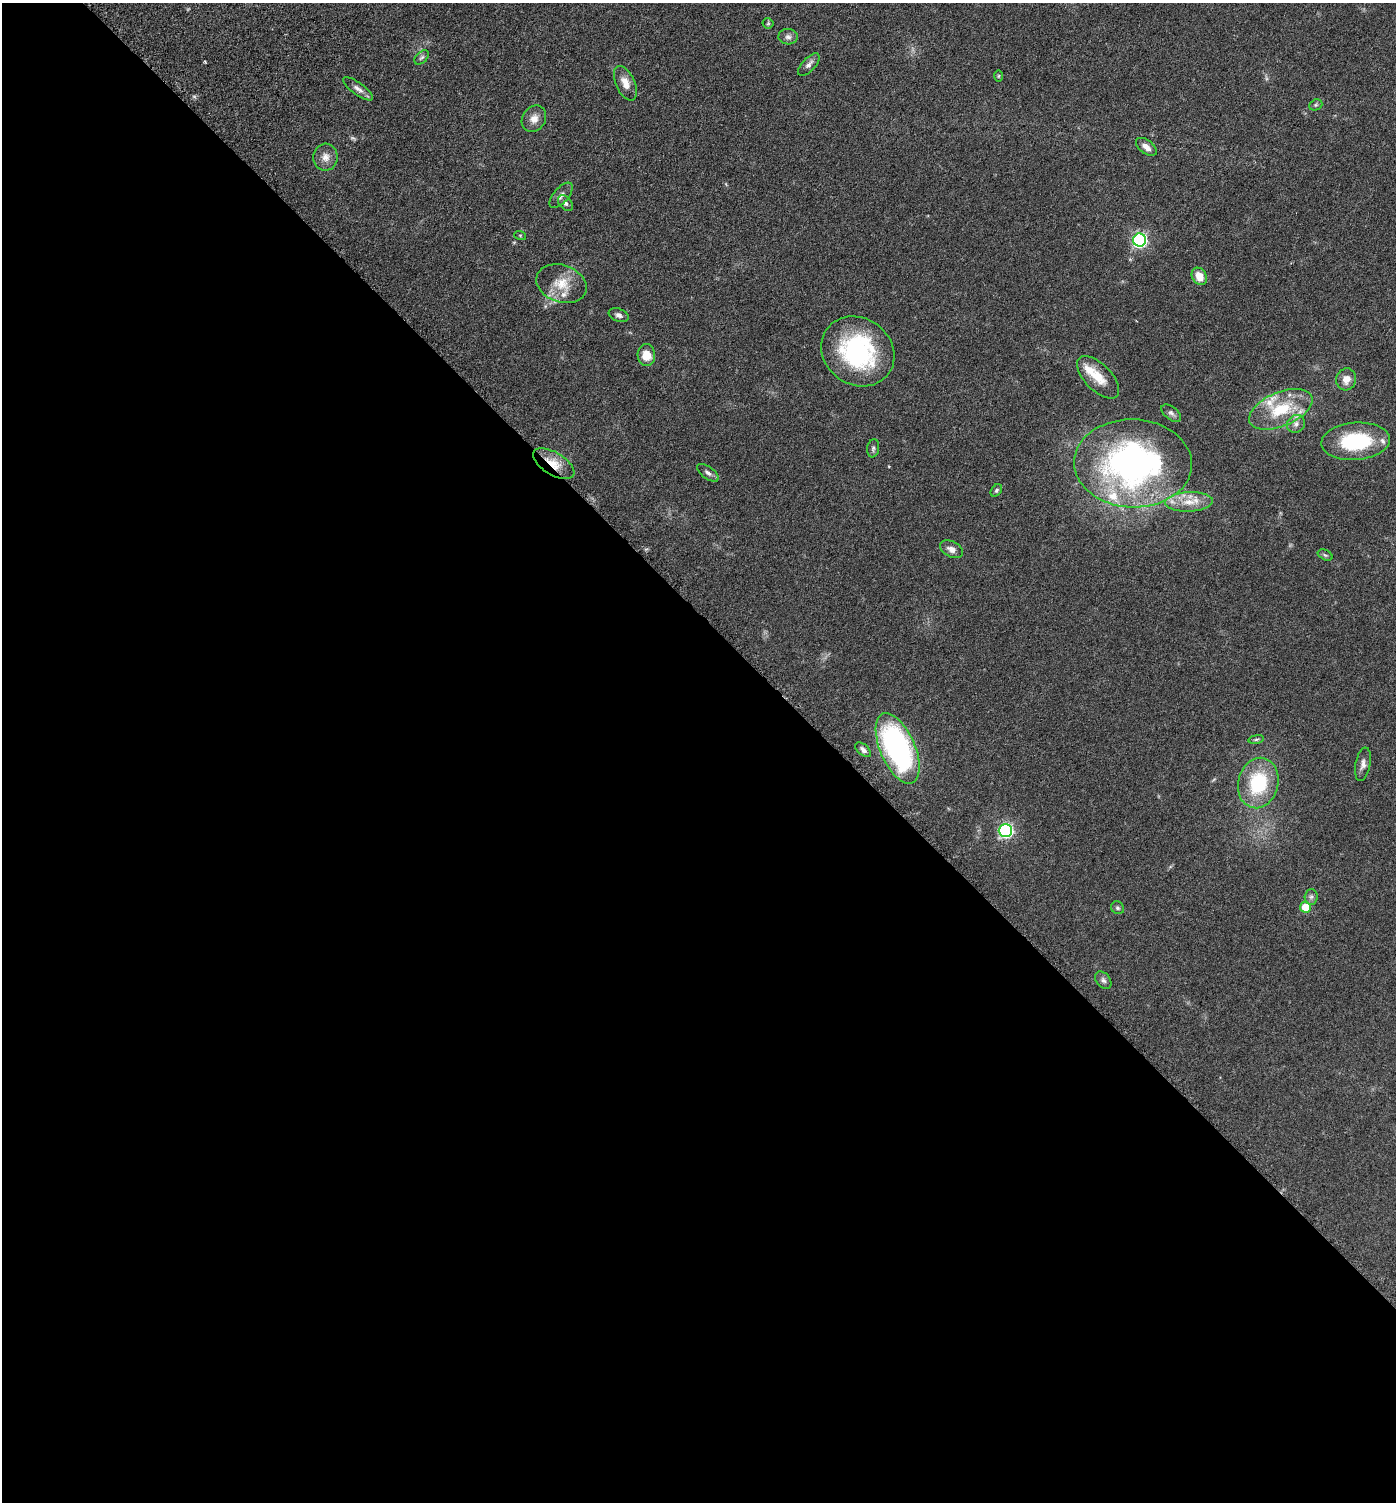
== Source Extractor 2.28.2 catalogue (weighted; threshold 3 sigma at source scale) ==
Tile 14 of 4 x 4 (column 2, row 4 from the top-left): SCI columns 1646-3039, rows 97-1596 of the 6205 x 6192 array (HDU 1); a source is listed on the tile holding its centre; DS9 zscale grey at full resolution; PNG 1398 x 1504 px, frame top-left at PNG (2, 3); each listed source drawn as its Kron ellipse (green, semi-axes under 4 px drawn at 4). Shown black and unused: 59% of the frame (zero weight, under 3 of 6 exposures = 6% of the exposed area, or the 3 px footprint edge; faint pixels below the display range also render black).
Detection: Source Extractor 2.28.2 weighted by HDU 2 'WHT'; one run over the whole footprint, this tile lists its part. Background 0.0912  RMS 0.0046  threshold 0.0187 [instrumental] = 3 sigma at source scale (4.09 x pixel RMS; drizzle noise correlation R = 1.36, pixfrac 0.8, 0.05/0.05 arcsec/px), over >= 5 px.
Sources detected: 51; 2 too faint to see at this stretch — neither listed nor drawn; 5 inside a brighter listed object's ellipse — not listed separately; the other 44 listed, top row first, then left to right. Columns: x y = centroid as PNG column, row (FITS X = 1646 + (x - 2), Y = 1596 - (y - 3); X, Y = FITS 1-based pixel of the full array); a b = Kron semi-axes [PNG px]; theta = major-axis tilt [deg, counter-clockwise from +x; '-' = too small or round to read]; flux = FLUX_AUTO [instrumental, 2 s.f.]
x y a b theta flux
768 23 5 5 - 0.54
788 37 9 7 -3 1.6
422 57 8 5 44 0.89
809 65 14 6 47 1.8
998 76 6 4 89 0.51
625 83 18 9 -65 4.3
358 89 18 6 -36 2.1
1316 105 7 5 21 0.72
534 119 14 11 55 3.4
1146 147 12 6 -37 2.7
325 157 13 12 - 3.4
561 195 15 7 49 2.2
565 203 9 6 -49 1.2
520 235 6 4 -19 0.38
1140 240 6 6 - 85
1199 276 9 7 -59 5.1
561 284 26 18 -19 9.3
619 315 10 6 -22 1.5
858 351 38 33 -36 50
646 355 11 9 -89 6
1098 377 27 13 -45 8.4
1346 379 11 10 - 4
1281 409 34 17 23 19
1171 413 11 6 -38 1.4
1296 424 9 8 - 2.1
1356 441 34 18 4 30
873 448 9 6 81 0.96
1133 463 59 44 -2 140
554 464 23 11 -32 7.2
708 473 12 6 -36 1.5
996 490 7 5 51 0.75
1189 502 24 9 2 6.8
951 549 12 8 -27 2.5
1325 555 8 5 -25 0.71
1256 739 8 4 9 0.69
898 748 38 17 -67 94
863 750 9 5 -41 1.5
1363 764 17 7 79 2.3
1258 783 25 20 76 26
1005 830 7 6 - 81
1311 897 8 6 88 1.2
1305 907 5 5 - 9.1
1118 908 7 6 - 0.84
1103 980 10 7 -50 1.4
Overlapping masked pixels (flux is a lower limit): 1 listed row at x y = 554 464